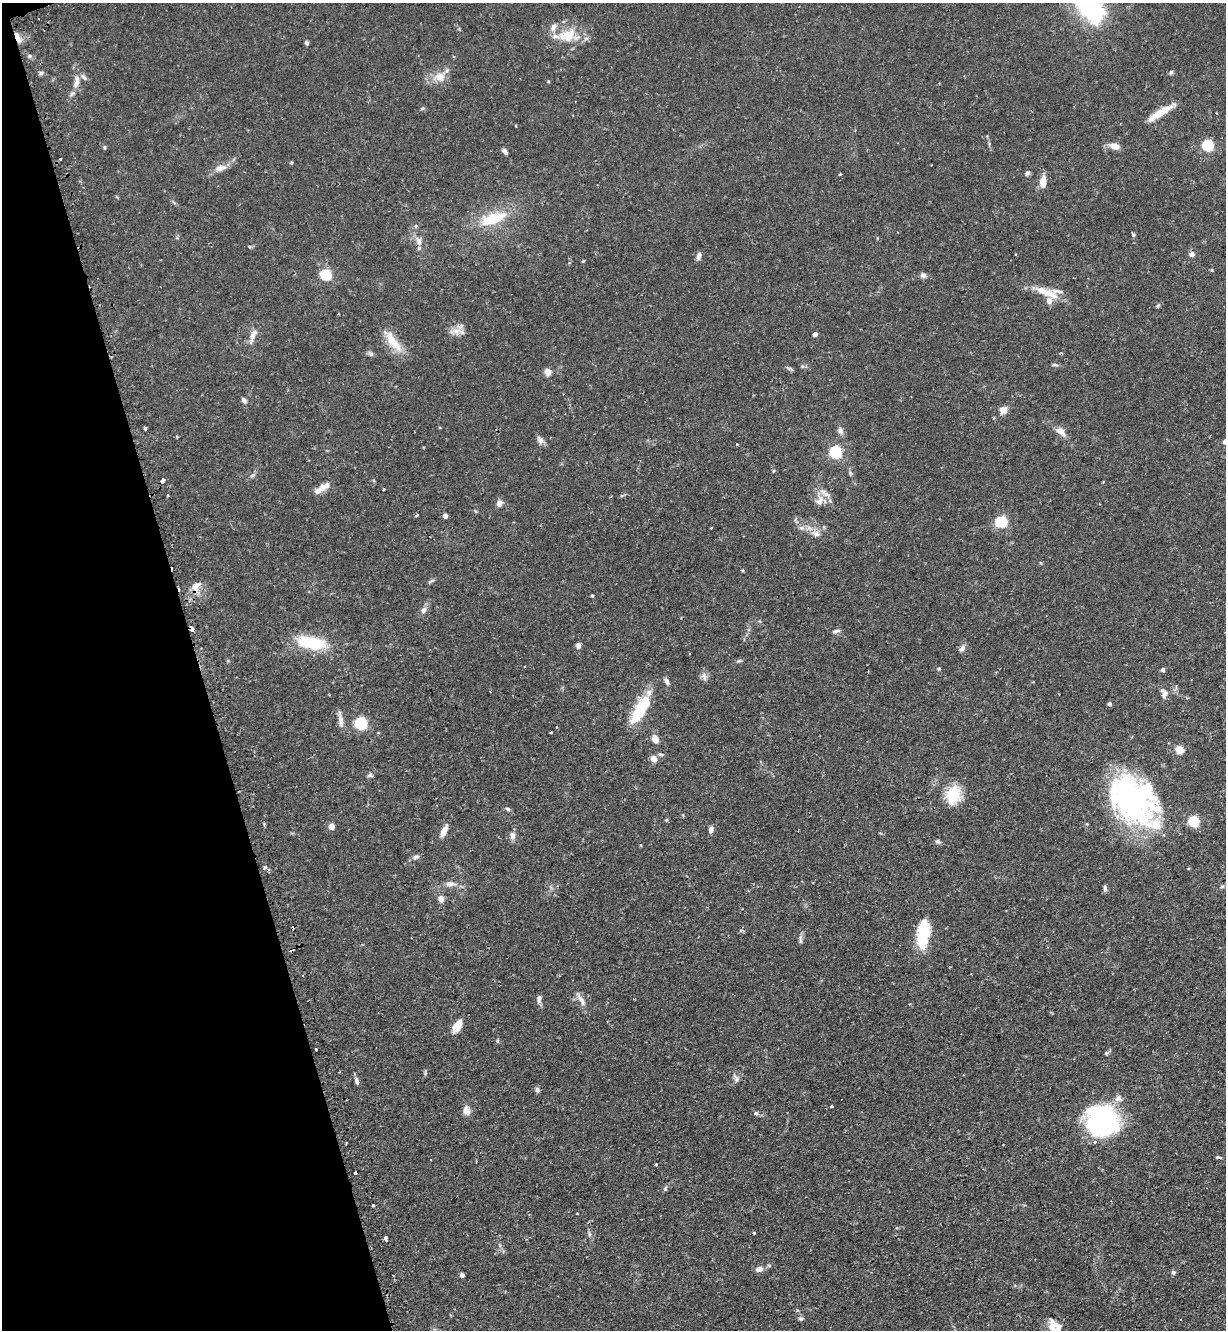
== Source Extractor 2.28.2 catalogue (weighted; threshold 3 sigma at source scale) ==
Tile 5 of 4 x 4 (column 1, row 2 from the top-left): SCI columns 171-1394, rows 2695-4022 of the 5366 x 5390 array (HDU 1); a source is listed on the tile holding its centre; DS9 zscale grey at full resolution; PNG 1228 x 1332 px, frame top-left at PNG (2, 3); no overlay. Shown black and unused: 16% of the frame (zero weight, under 2 of 3 exposures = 4% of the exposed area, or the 3 px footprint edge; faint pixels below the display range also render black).
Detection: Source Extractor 2.28.2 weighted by HDU 2 'WHT'; one run over the whole footprint, this tile lists its part. Background 0.0647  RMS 0.0051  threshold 0.023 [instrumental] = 3 sigma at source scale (4.5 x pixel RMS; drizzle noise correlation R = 1.50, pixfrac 1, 0.05/0.05 arcsec/px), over >= 5 px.
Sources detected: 153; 2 inside a brighter object's white glare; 8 cosmic-ray / hot-pixel residue — not listed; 11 inside a brighter listed object's ellipse — not listed separately; the other 132 listed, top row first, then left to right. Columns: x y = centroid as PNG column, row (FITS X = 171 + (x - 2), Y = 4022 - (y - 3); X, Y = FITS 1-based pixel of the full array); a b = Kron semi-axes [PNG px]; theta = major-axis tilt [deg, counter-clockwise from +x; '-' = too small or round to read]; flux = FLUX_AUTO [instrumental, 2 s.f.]
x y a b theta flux
567 36 26 17 11 13
17 37 13 5 -67 3.4
307 43 5 5 - 0.93
29 56 6 4 89 0.77
1171 72 6 5 - 0.74
41 73 6 6 - 0.99
440 77 15 14 - 5.9
76 83 15 8 64 3.6
422 108 6 4 2 0.62
1160 112 30 6 33 10
1208 145 5 5 - 51
1114 146 10 6 -17 4.6
104 147 5 4 - 0.86
505 151 7 4 -49 1.8
291 163 5 4 - 0.59
220 168 16 8 15 4
1027 173 6 5 - 1.3
840 174 3 2 - 0.49
1043 181 12 6 83 6
493 219 32 14 20 18
416 226 5 5 - 0.78
1133 235 4 3 - 1.6
419 241 11 8 -71 2.7
1192 254 6 5 - 2.3
699 256 9 6 75 1.9
583 261 5 3 - 0.44
1212 270 4 4 - 0.56
326 275 5 5 - 46
923 275 8 7 - 1.5
1044 291 29 10 -23 8.5
1158 305 6 4 20 0.68
456 331 14 10 -17 4.3
253 334 19 8 66 3.8
815 334 4 4 - 2.4
393 342 35 11 -55 9.6
371 354 6 6 - 1.1
1055 365 9 4 -5 0.9
802 366 6 4 -45 0.79
790 369 7 4 -19 0.89
548 372 5 4 - 10
244 400 7 5 -47 1.4
1003 410 8 7 - 4
145 428 4 3 - 6.2
840 431 9 7 -59 1.8
1061 432 15 8 -44 3.9
540 440 11 7 -48 2
1225 441 8 6 30 1.3
737 444 3 3 - 0.43
836 452 6 5 - 71
850 473 7 4 -48 0.82
253 475 7 4 31 0.93
163 481 4 4 - 3.9
320 489 20 7 37 4.7
384 489 4 2 - 0.37
168 496 3 3 - 0.51
820 501 15 8 44 3.9
499 503 8 7 - 2.3
417 515 5 2 - 0.61
445 516 4 4 - 3.1
1001 522 5 5 - 51
711 528 3 3 - 0.68
816 534 11 6 -11 2.4
1041 563 5 3 - 0.43
743 570 4 4 - 0.55
431 581 10 3 30 0.89
196 586 15 10 47 4.9
592 596 4 3 - 0.53
424 610 9 7 56 2.1
192 628 5 3 - 4.5
836 631 11 4 12 1.2
311 643 35 14 -8 23
578 646 8 6 83 1.5
962 648 9 6 45 1.8
739 661 6 4 19 0.71
939 669 5 4 - 0.65
1163 670 4 4 - 1.6
704 676 12 4 -82 1.6
666 681 9 5 -67 1.5
1164 693 14 8 -74 2.7
1110 704 4 4 - 1.5
640 710 34 11 59 22
341 720 22 5 -80 2.8
361 723 6 5 - 65
551 732 3 3 - 0.81
655 739 7 5 -62 5.1
1180 750 5 5 - 16
654 759 5 4 - 7.1
370 775 7 5 -18 1.1
953 795 22 16 75 14
1132 801 73 50 -35 110
508 809 8 4 -36 0.91
666 820 5 3 - 0.51
331 826 5 4 - 6.8
711 830 8 5 79 1.8
444 831 13 5 66 4.3
512 835 9 7 89 2.5
938 842 7 6 - 1.1
641 845 3 3 - 0.47
416 857 10 6 28 1.7
450 884 13 7 1 3.2
1222 886 5 5 - 0.74
1105 888 9 4 -85 1.2
441 899 5 5 - 5.5
923 934 32 13 83 20
800 940 13 4 -89 1.3
539 999 10 6 84 1.8
581 1000 22 6 -56 3.2
457 1026 11 6 56 9.3
497 1041 6 4 -90 0.6
316 1049 3 3 - 1.6
1106 1053 5 5 - 0.74
736 1078 13 5 -55 1.6
357 1081 9 5 -74 1.7
537 1090 8 5 -71 1.2
1118 1098 11 9 -22 2.8
831 1106 4 3 - 0.56
466 1111 13 8 -73 3.3
756 1113 5 5 - 0.8
1102 1121 28 27 - 91
346 1143 3 2 - 0.4
1218 1157 8 3 -6 0.73
656 1164 3 3 - 0.85
665 1189 6 4 48 0.78
373 1206 4 3 - 2
754 1233 4 3 - 0.5
589 1234 7 4 -71 0.93
386 1238 4 3 - 5.6
759 1269 8 6 12 2.8
1173 1272 5 5 - 1.2
462 1275 4 4 - 1.7
801 1319 6 6 - 1
1052 1327 21 9 -84 4.8
Overlapping masked pixels (flux is a lower limit): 4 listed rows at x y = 17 37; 163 481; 196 586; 192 628
Isophote crosses this tile's border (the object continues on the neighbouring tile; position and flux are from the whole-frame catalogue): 2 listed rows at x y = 1225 441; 1052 1327